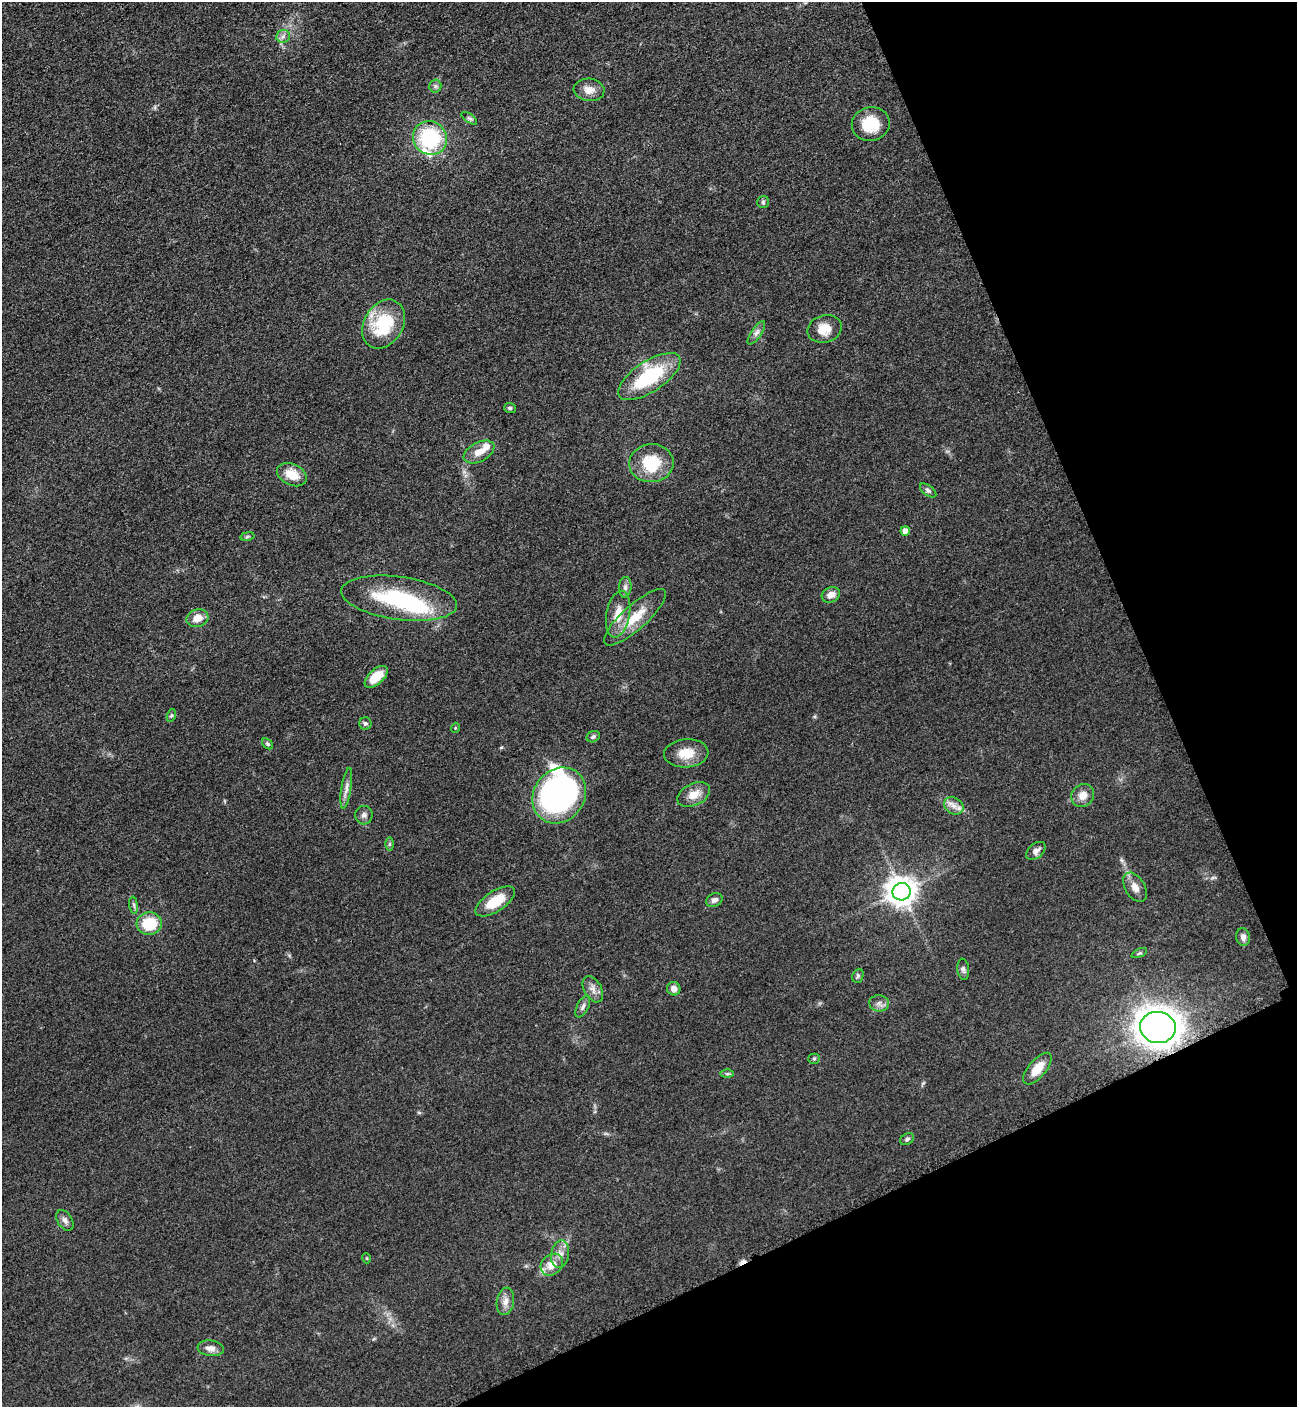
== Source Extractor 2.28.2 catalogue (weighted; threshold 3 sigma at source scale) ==
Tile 12 of 4 x 4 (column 4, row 3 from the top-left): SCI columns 4184-5478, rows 1471-2875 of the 5669 x 5702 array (HDU 1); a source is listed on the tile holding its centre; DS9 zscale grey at full resolution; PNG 1299 x 1409 px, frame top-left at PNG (2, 2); each listed source drawn as its Kron ellipse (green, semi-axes under 4 px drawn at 4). Shown black and unused: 22% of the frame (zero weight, under 3 of 5 exposures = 4% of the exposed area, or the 3 px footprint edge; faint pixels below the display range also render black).
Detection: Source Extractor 2.28.2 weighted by HDU 2 'WHT'; one run over the whole footprint, this tile lists its part. Background 0.0527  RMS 0.0062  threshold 0.0278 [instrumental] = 3 sigma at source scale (4.5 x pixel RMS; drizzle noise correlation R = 1.50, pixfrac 1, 0.05/0.05 arcsec/px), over >= 5 px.
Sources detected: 69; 1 inside a brighter object's white glare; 1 cosmic-ray / hot-pixel residue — neither listed nor drawn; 3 inside a brighter listed object's ellipse — not listed separately; the other 64 listed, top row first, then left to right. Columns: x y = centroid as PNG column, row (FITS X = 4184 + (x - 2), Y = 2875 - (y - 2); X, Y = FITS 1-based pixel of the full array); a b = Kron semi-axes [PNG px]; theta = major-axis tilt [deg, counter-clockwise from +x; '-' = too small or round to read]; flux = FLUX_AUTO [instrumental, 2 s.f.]
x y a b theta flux
283 36 7 6 - 2.1
435 86 6 6 - 1.4
589 90 15 11 -5 6
469 118 9 4 -34 1.3
871 124 19 17 10 18
430 138 17 16 - 46
763 202 6 6 - 1.1
384 324 26 19 59 35
825 329 17 13 16 9.3
756 333 14 5 56 2.5
649 377 36 15 33 42
510 408 6 5 - 1.1
479 452 16 9 28 6.4
651 463 22 19 4 23
292 475 16 10 -26 10
928 490 9 5 -37 1.5
905 531 5 4 - 3.9
247 536 7 3 9 0.93
625 587 10 6 84 2.2
831 595 9 7 26 4.6
399 598 58 21 -8 56
618 614 23 11 79 11
635 617 40 12 42 17
197 618 11 8 17 7.2
376 677 14 7 42 13
171 715 6 4 70 0.88
365 724 6 6 - 1.2
455 728 5 3 - 0.5
593 737 7 5 26 1.2
267 744 6 4 -41 1
686 753 22 14 4 11
346 788 20 5 81 3.8
694 794 17 11 26 7.8
559 795 29 25 52 200
1083 795 12 11 - 5.6
954 806 10 8 -30 3.9
364 815 9 8 - 2.3
390 844 6 4 89 0.98
1036 851 11 7 40 3
1135 887 16 9 -59 5.1
902 892 9 8 - 840
714 900 8 6 25 2.2
495 901 23 10 33 15
134 905 8 4 -82 1.3
149 924 13 11 4 20
1243 937 9 7 -82 3
1139 953 8 4 23 1.1
963 969 10 6 -84 1.6
858 976 7 5 69 1.2
593 989 14 8 -59 4
674 989 7 6 - 3.7
879 1003 10 8 -7 2.7
583 1006 12 5 63 2
1158 1027 18 15 -7 790
814 1059 5 5 - 0.86
1037 1069 19 8 50 11
727 1074 6 4 0 1
907 1139 7 5 30 1.4
65 1220 11 7 -58 2.6
560 1254 14 9 81 4.9
366 1258 5 3 - 0.54
552 1265 12 9 44 8.3
505 1301 14 8 80 4.5
211 1348 13 7 -7 4.3
Overlapping masked pixels (flux is a lower limit): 1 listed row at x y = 1158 1027